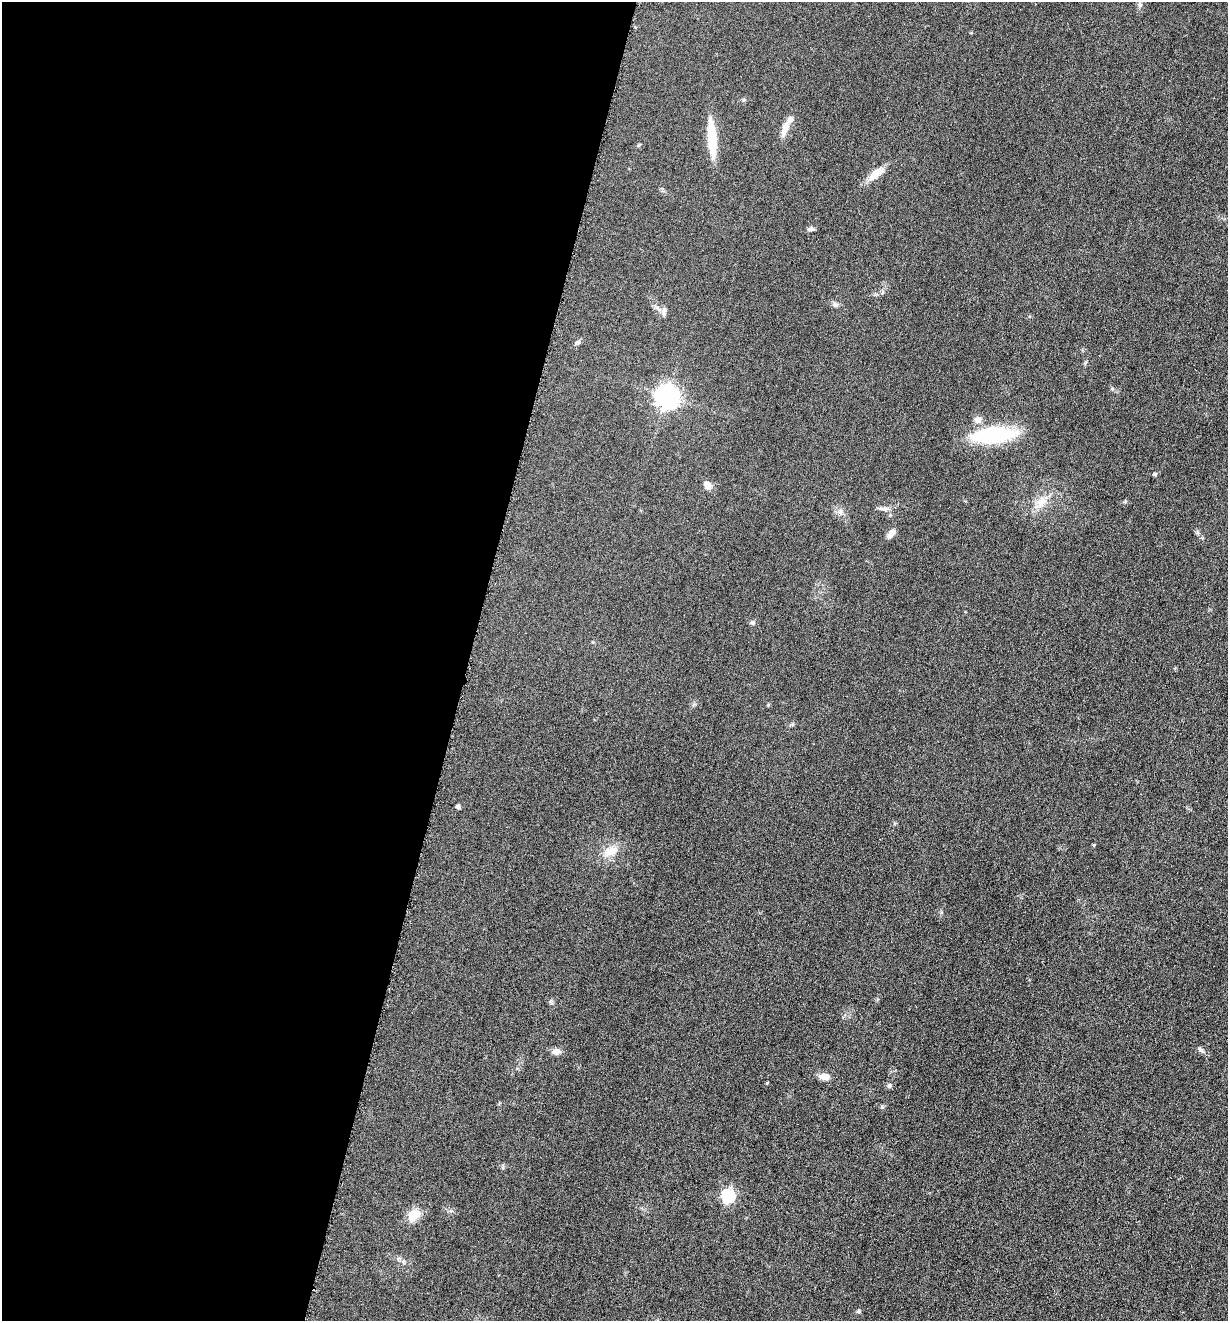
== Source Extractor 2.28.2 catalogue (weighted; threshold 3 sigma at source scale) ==
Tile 5 of 4 x 4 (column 1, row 2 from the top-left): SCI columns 278-1503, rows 2651-3969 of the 5322 x 5306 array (HDU 1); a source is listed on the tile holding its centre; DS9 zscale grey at full resolution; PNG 1230 x 1323 px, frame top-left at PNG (2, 2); no overlay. Shown black and unused: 38% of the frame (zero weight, under 3 of 6 exposures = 2% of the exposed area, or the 3 px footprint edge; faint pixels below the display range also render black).
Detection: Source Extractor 2.28.2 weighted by HDU 2 'WHT'; one run over the whole footprint, this tile lists its part. Background 0.0753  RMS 0.0097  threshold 0.0395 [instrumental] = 3 sigma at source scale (4.09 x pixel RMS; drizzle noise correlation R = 1.36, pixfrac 0.8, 0.05/0.05 arcsec/px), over >= 5 px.
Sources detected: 33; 1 inside a brighter listed object's ellipse — not listed separately; the other 32 listed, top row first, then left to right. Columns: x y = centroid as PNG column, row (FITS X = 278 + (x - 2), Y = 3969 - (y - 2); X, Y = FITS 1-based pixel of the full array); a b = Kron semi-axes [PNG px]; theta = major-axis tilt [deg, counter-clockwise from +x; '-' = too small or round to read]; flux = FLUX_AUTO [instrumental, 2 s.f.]
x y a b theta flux
1140 5 9 5 -72 2.2
744 100 5 5 - 1.2
785 128 19 9 70 8.3
712 138 37 8 -86 36
638 145 6 4 -18 1
875 174 22 10 36 12
810 229 10 5 5 2.4
835 304 8 6 -36 2.4
664 310 9 7 64 3.1
577 342 8 6 44 2.2
667 397 8 8 - 630
978 420 10 10 - 4.9
992 435 48 16 5 69
1155 474 5 4 - 1.5
708 485 9 8 - 6.2
1041 502 19 11 63 12
884 509 14 5 3 3.5
840 512 9 6 74 3.2
1197 532 6 4 -71 1.4
891 533 12 6 49 5.3
752 623 6 6 - 2
458 807 4 4 - 2.6
1094 845 5 3 - 0.72
611 851 24 11 22 13
1201 1050 9 5 -57 2.2
556 1051 12 8 8 4.6
824 1077 12 8 -8 6.3
767 1083 5 3 - 0.72
889 1086 6 5 - 2.3
728 1196 6 6 - 120
414 1215 17 13 52 12
858 1311 6 5 - 1.4